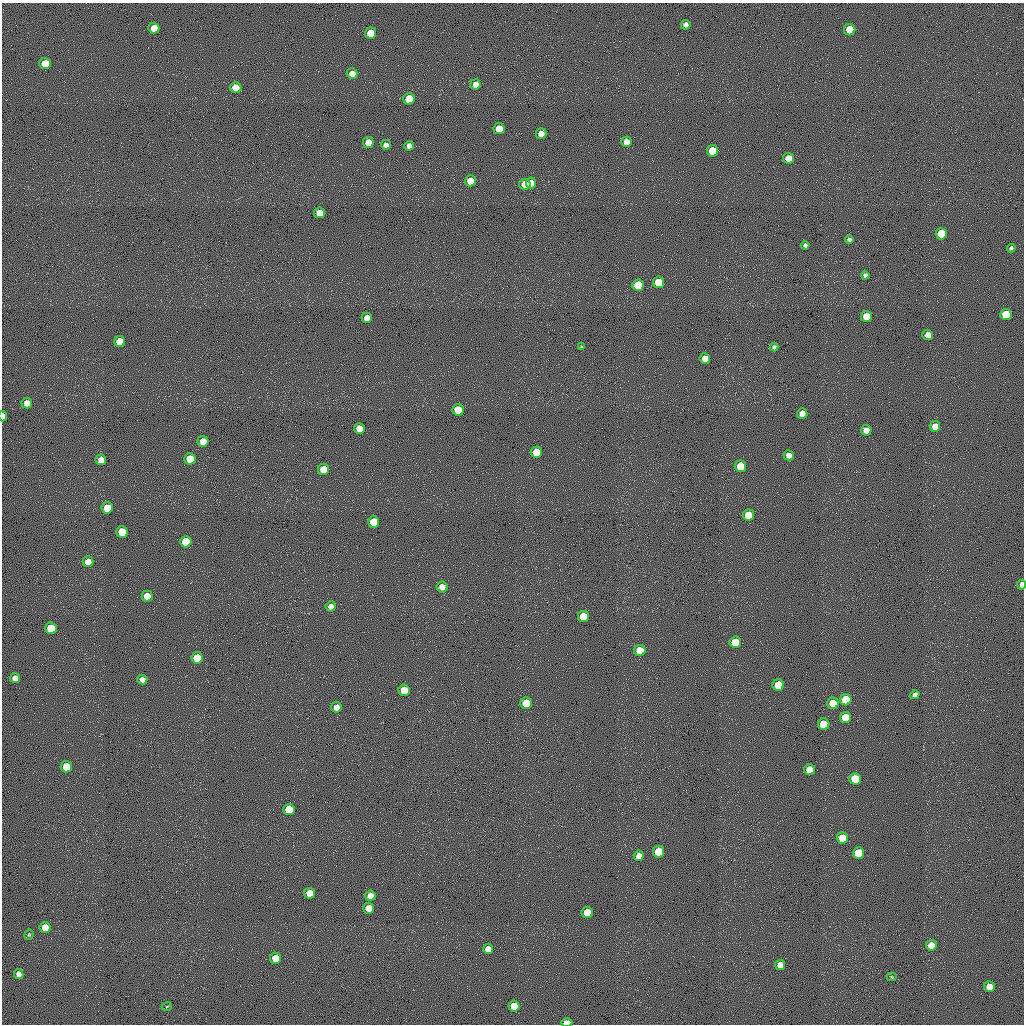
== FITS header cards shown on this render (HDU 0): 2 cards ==
NAXIS1  =                 1022 / length of data axis 1
NAXIS2  =                 1022 / length of data axis 2

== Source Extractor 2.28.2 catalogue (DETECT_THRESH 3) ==
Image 1022 x 1022 px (HDU 0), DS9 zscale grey, 1 PNG px = 1 image px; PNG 1026 x 1026 px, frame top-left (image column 1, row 1022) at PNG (2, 3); each listed source drawn as its Kron ellipse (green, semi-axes under 4 px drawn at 4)
Background 0.457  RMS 92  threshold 275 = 3 sigma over >= 5 px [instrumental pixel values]
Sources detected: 100; all 100 listed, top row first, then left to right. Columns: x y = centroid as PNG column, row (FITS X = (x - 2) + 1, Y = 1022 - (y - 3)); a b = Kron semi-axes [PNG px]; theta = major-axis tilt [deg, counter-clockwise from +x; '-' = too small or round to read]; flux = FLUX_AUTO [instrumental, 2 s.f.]
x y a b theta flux
686 25 5 4 - 25000
154 28 5 5 - 91000
850 30 5 5 - 190000
370 33 5 5 - 110000
45 63 5 5 - 120000
352 74 5 5 - 49000
475 84 5 5 - 36000
236 88 5 5 - 91000
409 99 6 5 - 160000
499 129 5 5 - 99000
541 133 5 5 - 41000
368 142 5 5 - 83000
626 142 5 5 - 40000
386 145 5 4 - 29000
409 146 5 4 - 31000
712 151 5 5 - 170000
788 158 5 5 - 66000
470 181 5 5 - 66000
531 183 5 5 - 65000
525 184 6 5 - 67000
319 213 5 5 - 80000
941 234 6 5 - 190000
849 239 4 3 - 14000
805 245 4 4 - 14000
1011 248 4 4 - 9900
865 275 4 4 - 14000
659 282 6 5 - 170000
638 285 6 5 - 160000
1006 314 6 5 - 180000
867 316 5 5 - 150000
367 318 5 5 - 46000
928 335 5 5 - 47000
120 342 5 5 - 140000
581 347 4 3 - 5000
774 347 4 4 - 14000
705 358 5 5 - 61000
27 403 5 5 - 49000
458 410 5 5 - 140000
802 413 5 5 - 46000
3 416 5 3 - 47000
935 426 5 5 - 56000
359 428 5 5 - 81000
866 430 5 5 - 52000
203 441 5 5 - 64000
536 452 6 5 - 170000
789 455 5 5 - 36000
190 459 5 5 - 130000
101 460 5 5 - 58000
740 466 6 5 - 160000
323 469 5 5 - 140000
107 508 6 5 - 150000
748 515 5 5 - 140000
374 522 5 5 - 180000
122 532 6 5 - 170000
186 542 6 5 - 190000
88 562 5 5 - 50000
1022 585 5 4 - 31000
442 587 5 5 - 38000
147 596 5 5 - 78000
331 606 5 5 - 33000
583 617 5 5 - 150000
51 628 6 5 - 190000
735 642 6 6 - 190000
640 650 5 5 - 140000
197 658 6 5 - 160000
15 678 5 5 - 43000
142 679 5 5 - 35000
778 685 6 5 - 160000
404 690 5 5 - 160000
915 695 5 4 - 23000
846 700 6 5 - 190000
526 703 6 6 - 190000
833 703 5 5 - 130000
336 707 5 5 - 42000
845 718 5 5 - 140000
824 724 6 5 - 170000
66 767 5 5 - 150000
810 770 5 5 - 120000
855 779 6 6 - 200000
289 809 5 5 - 180000
842 838 6 5 - 120000
659 852 6 5 - 190000
858 853 6 5 - 180000
639 856 5 5 - 34000
309 893 5 5 - 82000
370 896 5 5 - 53000
369 908 5 5 - 79000
587 913 5 5 - 140000
45 927 5 5 - 100000
29 935 5 4 - 6700
931 945 5 5 - 74000
488 949 5 5 - 56000
276 958 5 5 - 130000
780 965 5 5 - 53000
19 974 5 4 - 32000
892 977 5 4 - 6800
989 987 5 5 - 71000
167 1006 5 3 - 5500
514 1006 5 5 - 99000
567 1023 5 4 - 89000
At the frame edge (FLAGS 8, measured only in part): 3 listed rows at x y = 3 416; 1022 585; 567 1023